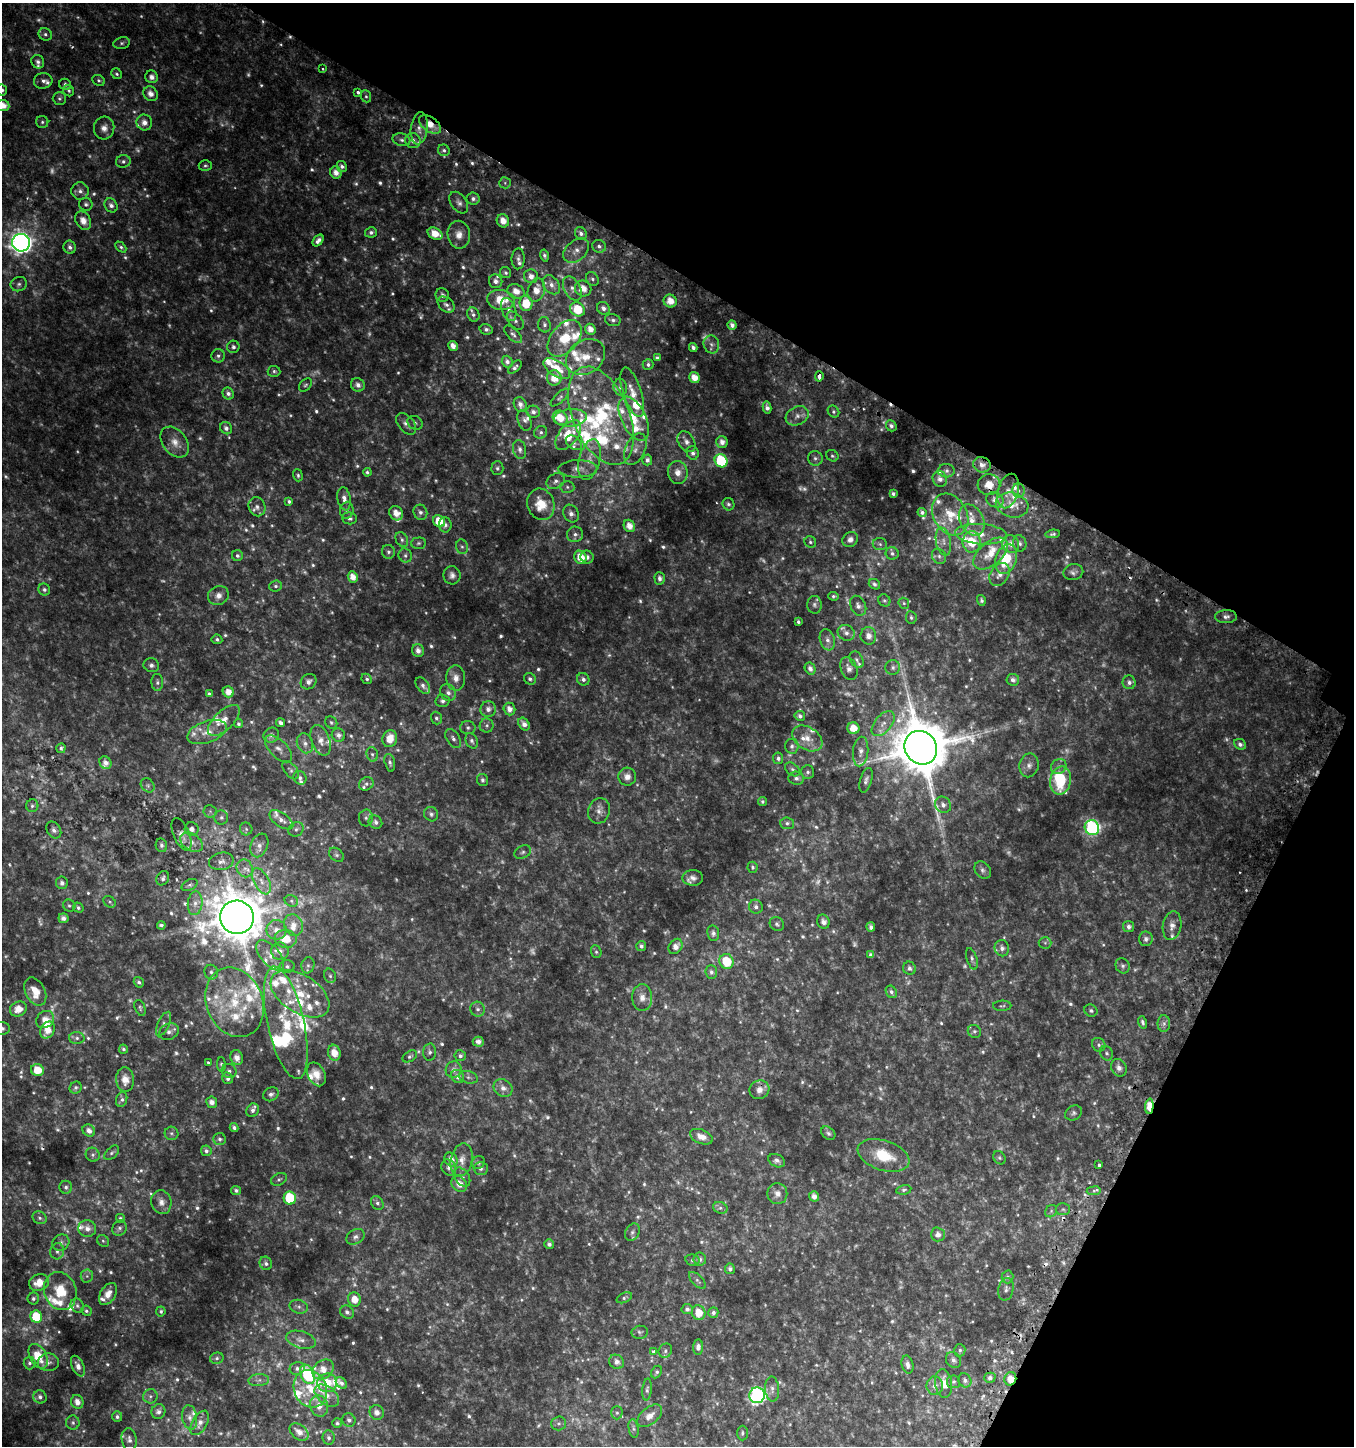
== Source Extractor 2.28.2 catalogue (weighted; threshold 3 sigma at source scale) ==
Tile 8 of 4 x 4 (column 4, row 2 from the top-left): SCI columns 4308-5659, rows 2939-4382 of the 5982 x 5886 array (HDU 1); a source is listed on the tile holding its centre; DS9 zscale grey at full resolution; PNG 1356 x 1448 px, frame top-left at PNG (2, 3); each listed source drawn as its Kron ellipse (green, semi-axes under 4 px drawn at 4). Shown black and unused: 27% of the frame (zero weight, under 2 of 3 exposures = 3% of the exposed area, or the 3 px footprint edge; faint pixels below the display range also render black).
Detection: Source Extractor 2.28.2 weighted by HDU 2 'WHT'; one run over the whole footprint, this tile lists its part. Background 0.0503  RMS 0.0094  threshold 0.0423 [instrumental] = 3 sigma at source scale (4.5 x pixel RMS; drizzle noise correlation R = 1.50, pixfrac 1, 0.0396/0.0396 arcsec/px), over >= 5 px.
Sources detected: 1134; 261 too faint to see at this stretch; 1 inside a brighter object's white glare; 7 cosmic-ray / hot-pixel residue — neither listed nor drawn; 114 inside a brighter listed object's ellipse — not listed separately; of the other 751, all 500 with FLUX_AUTO >= 1.78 (the completeness limit of this list) listed and drawn (251 fainter detections not listed), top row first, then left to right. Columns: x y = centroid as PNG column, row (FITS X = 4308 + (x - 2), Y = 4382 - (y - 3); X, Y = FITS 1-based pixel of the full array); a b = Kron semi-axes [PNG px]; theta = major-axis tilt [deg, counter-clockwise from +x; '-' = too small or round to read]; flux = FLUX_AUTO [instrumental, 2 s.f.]
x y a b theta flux
45 34 7 6 - 2.6
122 43 8 6 11 2.3
38 62 7 6 - 3.2
322 69 3 3 - 2.4
117 74 6 5 - 1.8
152 77 6 6 - 4.7
99 80 6 5 - 2
43 81 9 7 9 4.1
65 84 6 5 - 3
2 90 6 5 - 2.5
69 91 6 5 - 1.9
358 92 3 3 - 5
151 94 8 6 -46 7
366 96 6 5 - 1.9
59 98 6 6 - 2.1
3 106 6 5 - 10
42 122 6 6 - 2.3
144 122 8 7 - 6.7
430 124 12 7 -34 11
104 128 11 10 - 6.7
419 128 16 8 82 7
401 140 9 6 -15 3
413 141 8 7 - 4.9
444 150 6 5 - 2.3
123 161 7 6 - 2.9
205 166 6 5 - 2
342 166 6 5 - 3
336 173 6 5 - 7.5
505 183 6 5 - 1.9
80 191 9 8 - 4.7
473 199 6 6 - 3.3
459 203 12 7 -55 4.1
86 204 7 6 - 2.9
111 205 7 6 - 4
83 221 10 7 -60 9.8
503 221 7 6 - 9.7
371 232 6 5 - 2.9
581 233 7 5 -55 3.7
435 234 8 5 -28 14
459 235 14 11 -81 9.4
318 240 7 4 49 4.3
21 243 9 8 - 640
599 246 7 6 - 3.1
70 247 6 6 - 3.7
121 247 6 4 -45 1.9
576 251 15 10 40 7.5
544 255 6 4 -76 2.5
518 259 10 6 89 3.5
506 273 6 5 - 2
531 276 7 7 - 6.3
592 279 7 6 - 2.3
496 281 7 6 - 4
19 284 8 7 - 3.1
551 285 10 7 -53 6.3
572 289 13 8 -63 6
583 289 8 7 - 9.7
536 290 12 8 72 11
516 291 9 7 -27 8.9
442 295 7 6 - 3.8
501 300 14 10 -9 22
670 301 7 6 - 11
526 303 8 6 -87 23
446 305 9 6 -41 3.4
603 308 7 6 - 4
577 309 8 6 -31 27
509 310 12 7 -71 5.9
473 314 7 6 - 2.7
613 320 8 6 -14 2.7
515 321 10 6 -50 3.2
544 325 8 6 -78 2.8
732 325 5 4 - 4.6
486 329 6 5 - 2.6
590 329 6 5 - 7.6
513 334 11 5 -44 3
565 338 21 13 50 29
711 344 9 7 -76 3.7
453 346 5 4 - 6.8
233 347 6 6 - 2.8
693 347 4 4 - 3.4
218 356 7 6 - 2.7
585 357 21 16 34 20
657 358 4 4 - 2.5
507 362 6 5 - 3.6
648 364 5 5 - 2.5
515 367 8 4 44 2.6
557 369 15 7 -33 16
274 371 6 5 - 2
819 376 5 3 - 8.6
554 378 7 7 - 15
694 378 6 5 - 9.8
305 385 7 5 50 1.8
358 385 7 6 - 4.8
620 387 8 6 -79 3.1
632 392 26 9 -72 14
228 393 6 5 - 3.6
560 398 12 4 43 2.2
520 405 8 6 -66 4.7
767 408 6 4 -78 3.7
533 412 7 6 - 3.7
833 412 6 5 - 1.9
601 416 52 28 -67 91
797 416 12 9 28 6.6
560 418 8 6 -44 13
570 418 16 8 5 7.6
634 419 24 12 -64 22
525 420 11 6 -71 3.6
415 423 8 6 -31 2.3
406 424 12 7 -49 5.1
891 426 6 5 - 2.9
226 428 6 5 - 3.3
541 432 7 6 - 2.4
568 435 17 9 53 25
175 442 17 12 -50 11
686 442 11 8 -57 5.3
722 442 6 6 - 5.9
574 443 9 6 -39 3
520 449 9 6 -78 3.8
635 449 17 10 65 7.7
693 453 7 6 - 3.8
832 456 6 5 - 2
815 458 7 7 - 2.8
589 459 21 10 76 11
647 460 5 5 - 3.5
721 461 7 6 - 71
982 465 9 7 -17 5.6
497 468 7 6 - 2.2
578 469 19 8 1 7.4
946 471 8 6 -3 2.8
367 472 4 4 - 2
678 473 11 10 - 8
298 475 6 4 -72 1.8
940 479 8 7 - 4.3
556 481 9 7 30 3.5
989 485 11 10 - 12
567 487 7 6 - 2.1
1018 490 7 6 - 3.1
1008 491 18 10 74 9.3
893 494 4 3 - 2.1
344 499 12 6 -80 5.8
995 500 9 7 -28 5.7
289 501 4 4 - 2
541 504 16 13 -71 22
728 504 6 6 - 2.1
1012 505 16 12 -14 14
257 507 10 8 -67 4.1
347 510 8 6 81 2.9
420 512 8 6 -65 3.6
922 512 5 4 - 2.4
396 513 7 6 - 9.1
571 514 9 7 -61 4.8
950 515 22 16 -60 25
350 518 7 6 - 2.6
972 520 16 11 -62 13
439 521 6 5 - 18
445 525 7 6 - 3.2
629 526 6 5 - 8.7
575 534 8 8 - 3.6
981 534 26 10 -4 17
1053 534 7 4 6 2
850 539 8 7 - 4.4
402 540 8 5 -62 2.6
943 541 14 7 -79 6.5
810 542 6 5 - 2
972 542 11 9 87 27
418 543 7 5 3 2
1020 543 8 6 -71 2.9
880 544 7 6 - 2.1
1011 544 9 8 - 6.7
462 547 7 6 - 2.3
388 552 7 6 - 2.4
892 553 6 6 - 2.5
990 554 20 11 41 18
405 555 7 6 - 2.8
237 556 5 5 - 2.4
939 556 8 7 - 3.3
580 557 7 6 - 15
587 557 6 6 - 4
1006 559 15 10 71 34
1073 572 10 8 11 3.5
1000 574 12 9 57 8.1
452 575 9 8 - 4.5
353 577 6 5 - 7.8
660 578 6 5 - 3.6
874 584 6 4 -36 2.8
276 586 6 5 - 2.1
44 590 6 5 - 2.6
218 596 10 9 - 6.5
834 596 5 4 - 1.8
884 600 6 5 - 1.9
981 600 5 4 - 2
904 603 6 5 - 1.8
814 605 9 7 -86 2.9
858 606 10 7 -63 4.6
911 617 6 5 - 1.9
1226 617 11 6 1 4.1
798 622 4 3 - 1.8
846 633 9 7 -33 4.4
868 636 9 8 - 6.3
217 639 5 5 - 2.1
827 640 11 7 -73 5.1
418 651 6 6 - 5.2
857 660 9 6 -60 2.7
151 665 8 7 - 3.5
893 667 7 7 - 3.3
810 668 6 5 - 4.3
849 668 12 8 -68 5.5
456 678 12 9 -86 8
367 679 6 4 -46 1.9
530 679 6 5 - 2.5
583 679 6 6 - 3.2
1013 680 6 6 - 3.9
157 682 8 6 -89 2.7
309 682 8 7 - 4.7
1129 682 7 6 - 3.4
423 686 9 6 -54 3.1
228 692 6 5 - 8.5
448 693 9 7 -58 4.8
209 694 4 3 - 1.9
443 701 7 6 - 3
488 709 8 7 - 5.2
509 709 6 5 - 6.4
800 716 5 5 - 2.9
436 718 6 5 - 2.2
224 720 20 9 44 11
331 722 6 5 - 1.8
281 723 5 4 - 3.6
238 724 4 4 - 1.9
524 724 7 5 -54 5.4
883 724 15 8 50 8.1
487 725 7 7 - 2.7
468 728 7 6 - 2.6
853 728 6 6 - 11
207 732 20 10 18 12
271 735 8 7 - 4.2
338 735 7 6 - 4.2
807 738 17 11 -32 12
390 739 8 7 - 13
453 739 11 6 -57 3.6
320 740 16 9 -69 7.5
472 741 8 6 -66 2.9
305 743 10 8 -69 4.8
1240 744 6 5 - 3.2
792 746 7 7 - 3.5
61 748 5 4 - 2.3
921 748 17 15 -53 7100
278 749 17 8 -45 6.1
861 751 15 7 85 6.5
372 754 7 5 -74 2.4
778 758 5 5 - 3
105 763 7 5 -57 5.4
390 763 9 5 -75 2.6
1029 765 12 9 77 5.7
1059 766 8 7 - 3.7
792 769 8 5 -39 2.4
291 770 10 6 -50 2.8
808 772 7 6 - 2.4
627 777 9 9 - 5.9
300 778 7 6 - 3.6
796 778 8 6 -6 3.3
482 780 6 5 - 2.2
866 780 13 6 73 3.6
1060 781 14 10 78 46
366 784 7 6 - 2.7
148 785 8 6 -46 2.2
762 801 4 4 - 1.8
943 805 8 7 - 5
32 806 6 6 - 2.2
210 811 6 6 - 2
599 811 13 11 68 6.1
431 814 7 6 - 2.6
221 817 7 7 - 2.8
366 818 8 7 - 3
281 820 14 6 -35 5.6
375 822 7 6 - 3.1
787 823 7 6 - 2.3
1092 828 8 7 - 180
192 829 7 6 - 4.6
246 829 6 6 - 2
296 829 8 7 - 3
54 830 9 6 -55 3.3
181 834 17 8 -66 6.3
192 842 12 8 -34 7.1
161 845 7 5 -78 2.8
259 845 12 8 67 5.7
523 852 9 6 26 2.5
336 855 8 6 -39 2.5
221 861 12 8 12 5.5
753 867 5 5 - 1.9
245 868 9 8 - 5.2
983 870 9 7 -49 3.1
163 878 7 6 - 2.7
693 878 10 8 -2 5.3
261 881 14 7 -62 7.9
62 883 6 6 - 3.6
190 885 8 5 27 2
291 901 7 5 -23 2
110 902 7 5 -36 1.9
195 903 12 7 84 5.3
69 906 6 5 - 1.8
756 907 7 6 - 3.5
78 908 5 4 - 2
237 917 17 16 - 4100
63 918 5 5 - 3.9
823 922 7 6 - 5.1
777 924 8 6 -44 2.4
161 925 4 3 - 1.9
293 925 11 9 -65 8.5
1172 926 14 9 80 6.5
871 927 5 4 - 3.3
1129 927 5 5 - 3.3
276 930 10 9 - 7.9
713 933 8 6 -82 3.2
286 939 11 9 -7 16
1146 939 7 6 - 3.7
1045 943 6 6 - 2
641 946 5 5 - 2.9
676 946 8 6 55 6.9
1002 948 8 7 - 4.2
280 951 9 8 - 5.8
596 952 6 5 - 1.8
270 955 18 9 -49 11
871 955 4 4 - 2.8
972 959 11 5 -72 2.9
727 961 7 7 - 28
308 965 8 6 76 2.9
1123 966 8 6 -59 2.8
287 967 7 6 - 2.7
909 968 7 6 - 3.2
211 972 7 6 - 2.7
711 972 7 6 - 2.8
330 976 7 5 -73 2.1
139 982 5 4 - 2.3
35 992 15 9 -63 17
891 992 6 5 - 2.8
300 994 32 19 -32 39
642 998 13 10 -87 7.7
234 1002 36 28 -68 58
1002 1006 9 5 2 1.8
140 1008 8 5 -69 1.9
18 1009 9 7 24 12
478 1009 7 7 - 3.1
1091 1010 7 5 -32 2.3
45 1019 9 8 - 8.6
1142 1022 6 4 -75 2.2
286 1023 57 18 -77 54
1164 1023 8 6 89 3.5
163 1024 13 5 65 3.6
2 1028 8 6 -2 2.7
47 1030 9 7 61 12
974 1031 7 6 - 1.9
169 1032 10 7 25 3.9
77 1038 8 6 -2 2.8
478 1042 5 5 - 4.6
1099 1045 7 6 - 2.6
123 1049 5 4 - 1.8
430 1052 8 6 85 3
334 1053 8 6 -74 12
1106 1053 7 6 - 2.1
410 1056 8 5 32 1.9
460 1056 6 5 - 2.4
237 1058 7 6 - 7
208 1062 3 3 - 2.2
221 1065 7 4 -87 1.9
1119 1068 9 7 -63 5.8
37 1070 6 6 - 17
454 1070 8 8 - 4.3
229 1071 7 7 - 3.2
316 1074 12 8 -64 10
458 1077 7 6 - 4.5
468 1077 10 6 -16 2.9
228 1078 6 5 - 3.2
125 1080 12 9 -84 8.9
76 1088 6 5 - 2.2
503 1088 10 8 -32 6.3
759 1090 10 9 - 7.5
271 1094 8 6 29 3.1
122 1099 8 5 73 2.7
212 1102 6 5 - 5.5
1149 1106 7 4 87 22
253 1110 7 6 - 3.9
1073 1113 9 7 36 2.7
234 1128 4 3 - 2.7
89 1131 7 5 -41 4.7
171 1133 7 6 - 2.3
828 1133 8 5 -42 2.4
701 1137 12 7 -22 9.1
220 1139 6 6 - 2.4
206 1151 5 5 - 2.6
112 1153 9 5 45 2.2
93 1155 7 6 - 2.4
883 1155 27 15 -18 31
999 1158 7 5 -52 1.8
451 1159 7 6 - 7.3
462 1160 16 10 78 9.9
777 1161 9 6 -26 3.4
478 1163 7 6 - 2.4
1099 1165 4 3 - 4.9
449 1167 8 7 - 4.3
481 1168 7 6 - 2.8
462 1177 10 7 -56 3.8
279 1179 8 5 27 2.1
459 1184 9 7 -45 8.4
66 1187 6 6 - 2.5
236 1190 5 4 - 2.3
904 1190 7 4 12 1.9
1094 1191 7 4 7 1.9
777 1194 10 10 - 6.4
814 1196 5 5 - 5.4
290 1198 6 6 - 54
161 1202 12 10 -76 6.6
377 1203 7 5 -60 2.6
720 1208 7 5 -20 2.5
1063 1209 7 6 - 1.9
1051 1211 6 5 - 1.9
40 1218 7 6 - 3
120 1218 4 4 - 1.9
119 1228 8 6 60 2.8
87 1229 9 8 - 6.2
632 1232 9 6 62 3
938 1234 7 7 - 5.6
355 1237 10 7 30 3.5
103 1241 6 5 - 1.8
61 1242 9 8 - 3.6
549 1244 5 5 - 2.9
57 1251 8 6 75 3
700 1259 6 6 - 3.2
692 1260 7 5 -12 1.9
266 1263 7 6 - 2.8
730 1269 5 5 - 2.8
87 1276 6 6 - 2.4
1007 1277 6 6 - 2.4
697 1280 11 5 -45 2.4
39 1283 10 8 20 15
1006 1289 11 7 77 3.8
60 1291 19 16 -70 25
108 1294 12 7 58 8.5
624 1298 8 5 23 1.9
33 1299 6 6 - 2.8
354 1299 7 6 - 11
77 1306 7 6 - 2.4
299 1307 9 6 -16 2.9
687 1309 6 5 - 3
86 1311 5 5 - 2.2
161 1311 5 5 - 1.9
347 1312 7 6 - 3
699 1313 7 6 - 15
713 1313 5 5 - 2.7
36 1317 6 6 - 37
640 1332 8 6 9 2
301 1340 15 8 -16 6
698 1347 7 5 84 4
960 1350 6 5 - 2.2
665 1351 7 6 - 2.8
653 1352 4 3 - 4.1
38 1356 13 8 -60 22
217 1358 7 5 15 2.2
953 1360 8 6 -49 3.7
48 1362 10 9 - 4.3
616 1362 8 6 -37 4.7
29 1363 6 6 - 2.5
907 1365 9 6 -76 4.2
78 1366 11 6 -65 5.3
297 1368 7 6 - 3.4
323 1369 12 9 37 11
656 1372 6 5 - 1.9
307 1374 10 6 -61 64
990 1378 5 5 - 3.1
1010 1379 7 6 - 11
259 1380 10 6 4 3.5
965 1380 7 6 - 3.6
954 1382 6 6 - 2.3
327 1383 10 9 - 16
341 1383 6 4 -46 3.7
943 1383 14 8 -83 11
935 1386 9 8 - 6
310 1389 19 16 -65 23
772 1389 12 7 -86 4.2
647 1390 11 4 84 2.4
757 1395 8 7 - 260
150 1396 7 7 - 2.9
327 1396 14 8 -39 8.5
40 1397 7 6 - 3
77 1402 7 6 - 6.8
319 1406 11 8 -71 8.5
158 1412 7 7 - 4.3
377 1412 7 7 - 5.8
617 1413 6 5 - 2
650 1416 14 8 39 8.5
117 1417 5 5 - 2.4
190 1417 12 7 -81 4.9
349 1420 7 6 - 3.2
73 1423 7 6 - 2.4
200 1423 13 7 60 6.4
337 1423 5 4 - 2
558 1423 7 7 - 2.6
634 1428 9 5 -80 2.3
299 1432 10 7 -39 7.9
742 1433 7 5 89 2
329 1438 7 6 - 2.7
129 1439 11 7 -80 4.3
Overlapping masked pixels (flux is a lower limit): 8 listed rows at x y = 430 124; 819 376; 982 465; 989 485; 221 861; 759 1090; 1149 1106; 1010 1379
Isophote crosses this tile's border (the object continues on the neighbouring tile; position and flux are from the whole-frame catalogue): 3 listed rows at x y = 2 90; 3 106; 2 1028